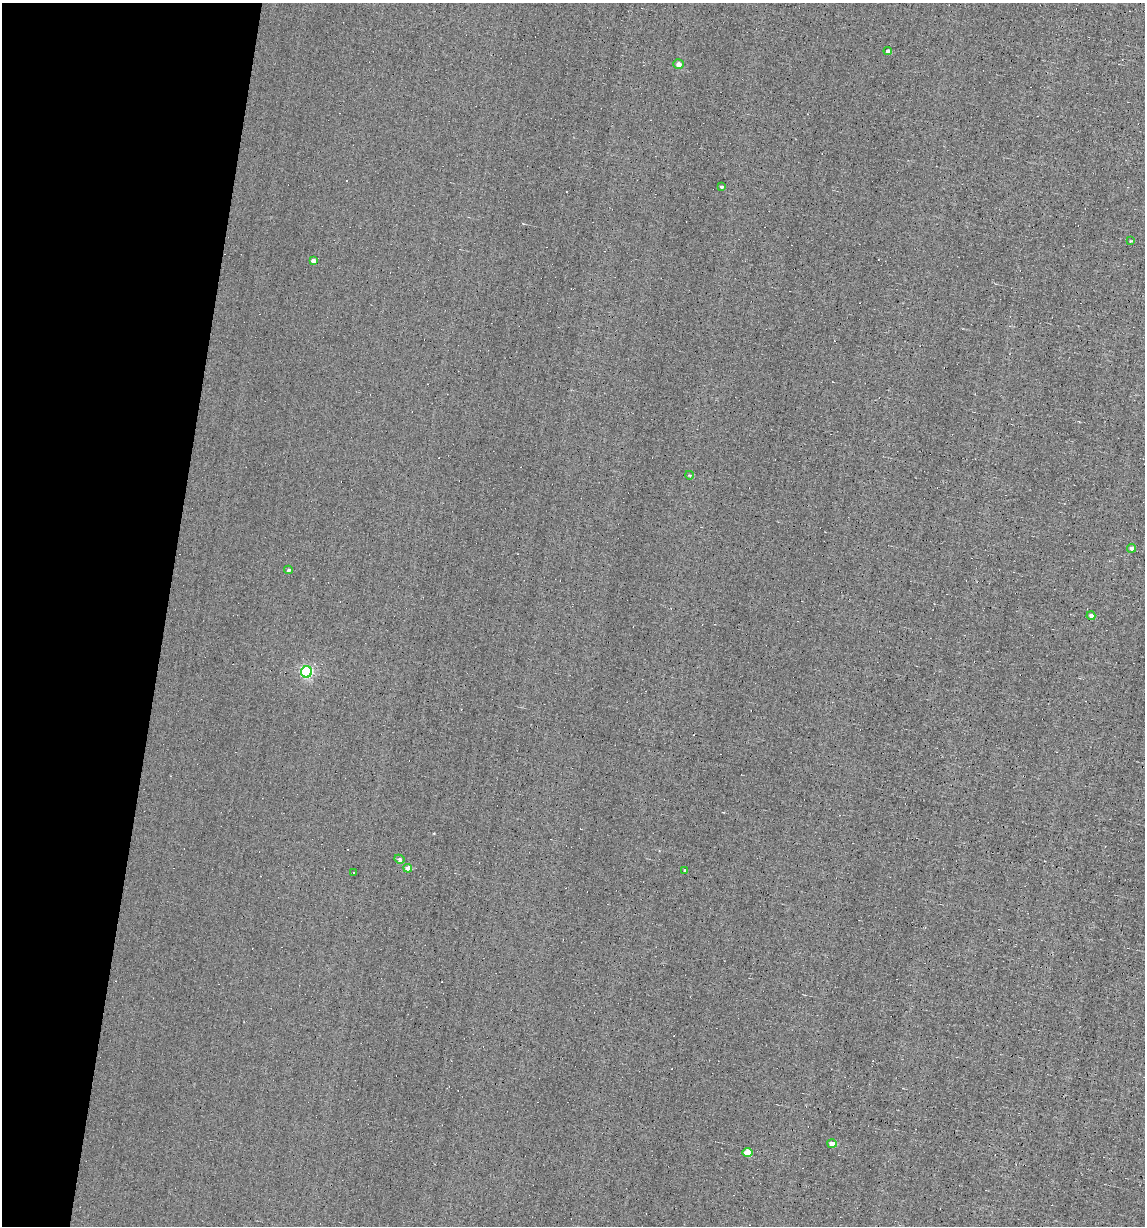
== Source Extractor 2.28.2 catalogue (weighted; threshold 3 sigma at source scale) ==
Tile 9 of 4 x 4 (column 1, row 3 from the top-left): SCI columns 116-1258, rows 1225-2448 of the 4919 x 4895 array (HDU 1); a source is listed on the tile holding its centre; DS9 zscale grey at full resolution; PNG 1147 x 1228 px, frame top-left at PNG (2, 3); each listed source drawn as its Kron ellipse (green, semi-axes under 4 px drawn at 4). Shown black and unused: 14% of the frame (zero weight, under 5 of 9 exposures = <1% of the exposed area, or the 3 px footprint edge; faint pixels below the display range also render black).
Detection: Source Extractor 2.28.2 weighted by HDU 2 'WHT'; one run over the whole footprint, this tile lists its part. Background 0.0012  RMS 0.038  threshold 0.157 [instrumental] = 3 sigma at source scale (4.09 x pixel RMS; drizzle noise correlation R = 1.36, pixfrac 0.8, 0.05/0.05 arcsec/px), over >= 5 px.
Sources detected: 22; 6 cosmic-ray / hot-pixel residue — neither listed nor drawn; the other 16 listed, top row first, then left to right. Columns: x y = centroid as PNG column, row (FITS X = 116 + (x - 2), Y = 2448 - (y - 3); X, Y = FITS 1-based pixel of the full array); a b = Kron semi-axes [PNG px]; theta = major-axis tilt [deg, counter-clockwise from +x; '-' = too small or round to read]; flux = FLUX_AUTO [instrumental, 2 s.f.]
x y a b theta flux
888 51 4 4 - 11
679 64 5 4 - 18
721 187 4 3 - 5.8
1130 241 3 3 - 2.8
313 261 4 4 - 18
689 475 4 3 - 2.7
1132 548 4 4 - 12
289 570 4 3 - 5.9
1091 616 4 4 - 16
306 672 5 5 - 550
399 859 5 4 - 11
408 868 4 4 - 29
685 870 3 3 - 3.8
353 872 3 2 - 3.3
832 1143 5 4 - 50
747 1153 5 4 - 78
Overlapping masked pixels (flux is a lower limit): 1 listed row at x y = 306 672